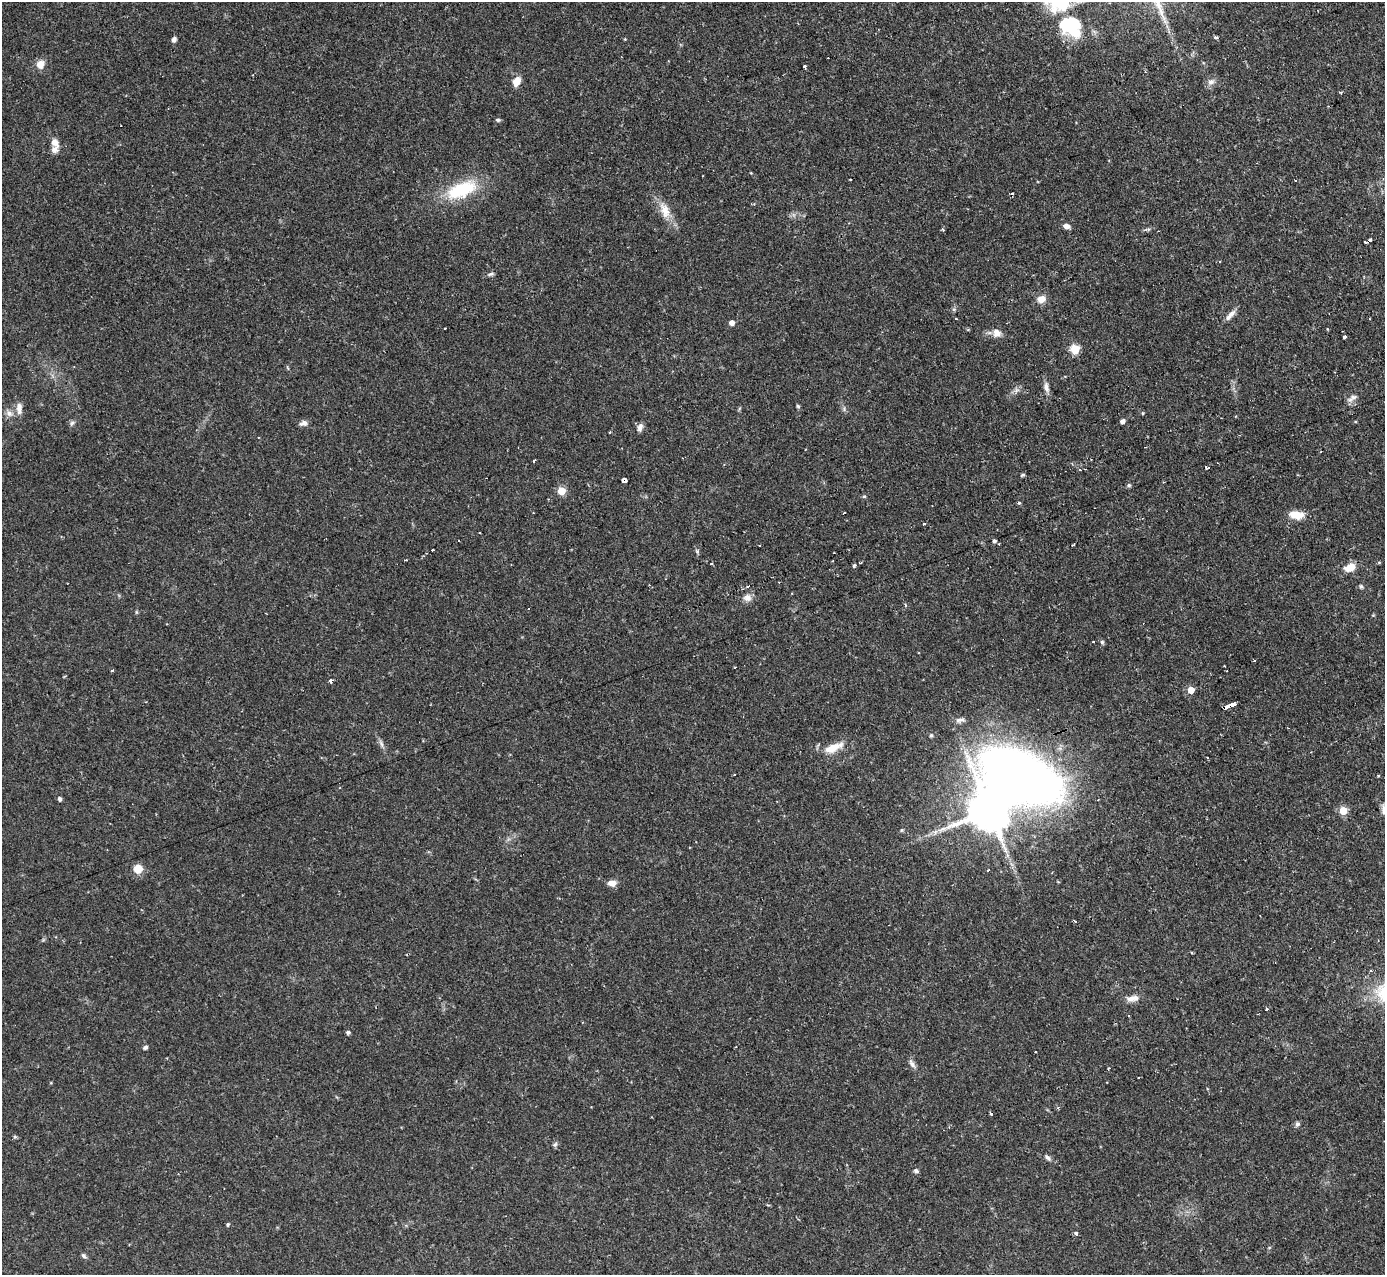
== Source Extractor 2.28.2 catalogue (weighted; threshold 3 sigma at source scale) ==
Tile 10 of 4 x 4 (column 2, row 3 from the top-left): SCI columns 1384-2766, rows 1419-2691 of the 5533 x 5515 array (HDU 1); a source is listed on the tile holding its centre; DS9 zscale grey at full resolution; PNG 1387 x 1277 px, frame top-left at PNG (2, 2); no overlay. Shown black and unused: <1% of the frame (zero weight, under 2 of 3 exposures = <1% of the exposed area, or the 3 px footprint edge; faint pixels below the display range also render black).
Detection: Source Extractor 2.28.2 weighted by HDU 2 'WHT'; one run over the whole footprint, this tile lists its part. Background 0.121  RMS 0.0064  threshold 0.0289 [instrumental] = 3 sigma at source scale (4.5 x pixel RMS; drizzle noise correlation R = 1.50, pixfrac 1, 0.05/0.05 arcsec/px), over >= 5 px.
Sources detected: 106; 3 inside a brighter object's white glare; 9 cosmic-ray / hot-pixel residue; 1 long thin detection or spike segment (spike, bleed or trail) — not listed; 1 inside a brighter listed object's ellipse — not listed separately; the other 92 listed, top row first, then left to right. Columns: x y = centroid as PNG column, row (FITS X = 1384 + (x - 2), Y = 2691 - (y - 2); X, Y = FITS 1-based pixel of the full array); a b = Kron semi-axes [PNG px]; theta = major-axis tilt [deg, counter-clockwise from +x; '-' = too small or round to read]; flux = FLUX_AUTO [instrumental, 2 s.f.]
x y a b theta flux
1066 24 17 12 86 22
1215 37 6 4 -17 1
174 39 6 5 - 2
625 39 4 3 - 0.55
40 64 11 9 57 5.3
804 66 4 3 - 2.3
516 81 12 8 60 6.1
1211 82 9 7 14 2.9
498 120 6 4 -16 1.1
55 142 15 10 -55 5.3
850 180 2 2 - 0.83
461 190 39 17 21 34
665 210 24 12 -69 10
1066 226 8 6 -16 3.2
491 274 8 5 16 1.4
1041 299 11 9 13 5.2
1230 315 18 6 47 3.7
956 319 3 3 - 0.96
732 323 5 5 - 3.5
445 328 3 2 - 0.98
1327 329 4 3 - 0.44
997 333 12 10 -44 4.7
1345 337 3 3 - 1.7
1075 349 5 5 - 31
287 368 8 2 -69 0.68
1046 387 14 7 -77 3.3
1016 390 8 6 12 2
1353 397 10 6 1 2.5
798 406 5 4 - 0.9
19 408 18 7 -89 4.3
9 413 10 7 -38 3.1
1143 413 4 3 - 0.56
1122 421 4 4 - 2.6
72 423 7 5 46 1.4
304 423 10 6 10 2.9
640 427 11 6 72 2.9
534 460 3 3 - 1.3
1208 467 4 3 - 2.3
1080 470 3 2 - 0.64
1023 475 6 4 27 0.89
624 480 5 4 - 9.1
1129 485 5 5 - 1.2
561 491 5 5 - 18
864 496 5 3 - 0.71
1019 503 4 3 - 1
844 513 3 2 - 0.69
1296 515 16 9 -9 9.6
924 523 3 3 - 2.4
458 540 2 2 - 0.56
994 541 5 4 - 1.5
1074 544 3 2 - 0.71
433 550 3 2 - 1
860 563 3 3 - 0.67
854 565 3 3 - 1.6
1350 568 15 9 21 7.7
747 586 3 3 - 3.2
1361 586 7 4 -63 1
747 598 12 10 -2 3.9
1093 642 2 2 - 0.67
1102 642 5 4 - 1
112 670 3 3 - 1.2
1226 671 3 2 - 0.5
330 681 4 3 - 4.3
1191 690 5 5 - 8
1231 706 12 3 22 32
960 720 14 5 8 2.5
931 735 5 4 - 0.98
381 744 9 5 -64 2.1
833 748 25 9 24 11
1208 758 3 2 - 0.53
59 799 5 4 - 1.8
989 810 12 11 - 2600
1343 810 5 5 - 16
138 869 9 9 - 8.2
988 870 3 2 - 1.1
612 883 8 6 2 5.4
1074 921 5 2 - 0.82
1132 998 17 8 11 4.8
1267 1009 3 3 - 1.1
348 1032 4 4 - 1.6
145 1047 6 4 19 1.4
912 1064 14 6 -60 2.6
1108 1068 3 3 - 0.76
991 1113 3 3 - 2.1
1297 1124 6 6 - 1.5
15 1137 4 4 - 1.1
555 1144 7 5 66 1.3
1047 1158 9 5 -45 1.8
916 1171 7 5 -28 1.3
228 1224 4 4 - 1
1076 1233 5 4 - 1.3
83 1256 7 5 -46 1.4
Overlapping masked pixels (flux is a lower limit): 1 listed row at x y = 1231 706